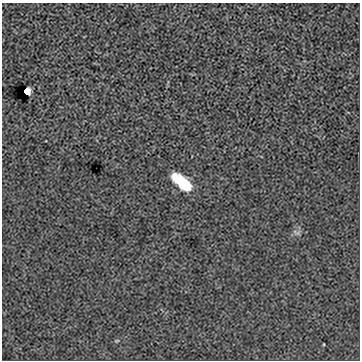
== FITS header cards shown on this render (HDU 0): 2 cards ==
NAXIS1  =                  358
NAXIS2  =                  358

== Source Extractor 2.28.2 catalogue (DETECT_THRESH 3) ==
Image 358 x 358 px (HDU 0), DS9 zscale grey, 1 PNG px = 1 image px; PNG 362 x 362 px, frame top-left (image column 1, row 358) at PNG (2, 3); no overlay
Background -0.00304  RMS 0.08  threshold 0.241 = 3 sigma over >= 5 px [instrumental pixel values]
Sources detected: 5; all 5 listed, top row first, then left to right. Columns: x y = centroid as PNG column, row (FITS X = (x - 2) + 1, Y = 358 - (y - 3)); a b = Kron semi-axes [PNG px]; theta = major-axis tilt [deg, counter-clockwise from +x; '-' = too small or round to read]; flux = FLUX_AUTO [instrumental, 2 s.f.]
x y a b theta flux
26 91 5 5 - 16
181 181 19 9 -37 180
186 186 12 11 - 130
296 232 12 4 -25 12
117 341 7 3 9 5.8